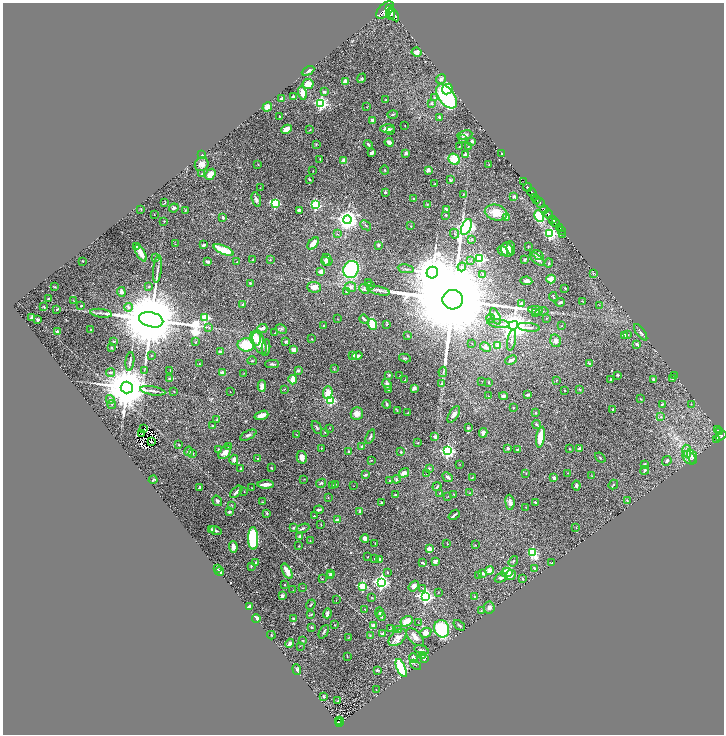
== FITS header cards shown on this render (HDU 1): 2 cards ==
NAXIS1  =                 1443
NAXIS2  =                 1464

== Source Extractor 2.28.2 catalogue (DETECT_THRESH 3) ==
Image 1443 x 1464 px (HDU 1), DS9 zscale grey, zoomed out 1/2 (1 PNG px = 2 x 2 image px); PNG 726 x 736 px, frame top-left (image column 2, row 1463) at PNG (3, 3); each listed source drawn as its Kron ellipse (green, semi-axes under 4 px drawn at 4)
Background 0.786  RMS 0.031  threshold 0.0922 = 3 sigma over >= 5 px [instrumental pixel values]
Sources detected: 508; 40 cannot appear on this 1/2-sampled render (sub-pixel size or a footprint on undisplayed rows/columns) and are neither listed nor drawn; the other 468 listed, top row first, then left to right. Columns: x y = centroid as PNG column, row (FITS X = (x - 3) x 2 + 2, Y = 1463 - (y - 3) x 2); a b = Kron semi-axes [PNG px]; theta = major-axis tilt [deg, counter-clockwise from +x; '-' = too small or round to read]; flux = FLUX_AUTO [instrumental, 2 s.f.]
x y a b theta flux
390 8 2 2 - 200
385 10 11 6 44 1800
391 14 6 3 88 860
394 15 7 3 -55 1700
416 52 5 4 - 22
308 71 7 3 28 15
362 78 5 3 - 6.6
441 79 5 4 - 16
345 81 4 3 - 50
308 84 5 5 - 69
447 89 5 5 - 250
324 92 3 3 - 17
302 93 7 3 -76 57
447 96 13 8 -53 740
293 97 2 2 - 44
434 97 3 3 - 5
282 99 3 2 - 16
386 100 2 2 - 2.8
321 103 4 3 - 1100
432 103 4 3 - 11
267 107 5 4 - 35
367 107 2 2 - 1.8
393 115 5 2 - 6.2
279 116 2 2 - 5.9
439 117 2 2 - 14
372 120 4 4 - 15
405 125 2 1 - 2.3
387 128 7 4 1 29
286 129 5 4 - 33
310 130 3 2 - 4.9
390 130 4 3 - 10
465 135 7 4 10 25
463 139 4 3 - 5.6
472 141 3 3 - 13
389 142 4 3 - 27
316 144 3 3 - 4.9
368 144 5 2 - 9.5
459 147 3 2 - 2.7
468 147 3 2 - 3.4
372 153 3 2 - 35
406 153 4 3 - 12
502 154 2 2 - 3
202 155 3 2 - 3.3
465 155 2 2 - 48
320 159 2 2 - 3.1
454 159 6 5 - 150
344 160 3 3 - 35
202 164 7 6 - 31
258 164 2 1 - 2.2
489 165 2 1 - 2
384 170 4 3 - 5.6
428 170 2 2 - 87
313 171 2 2 - 2.1
202 174 2 2 - 3.3
210 174 6 4 58 56
309 179 3 2 - 5.4
450 180 4 3 - 6.4
524 182 2 2 - 16
435 184 2 1 - 3.6
528 187 4 3 - 530
260 188 2 1 - 1.7
385 192 2 2 - 10
532 193 5 2 - 360
463 194 3 2 - 2.9
514 196 2 2 - 36
534 197 3 2 - 48
413 198 3 2 - 4.4
256 199 8 4 -71 16
537 199 4 2 - 110
165 202 3 2 - 3.4
275 203 3 3 - 450
540 203 5 2 - 96
427 204 2 2 - 2.1
316 205 3 3 - 660
174 208 5 3 - 9.6
446 209 4 2 - 11
544 209 4 3 - 230
141 210 3 2 - 3.1
299 210 3 2 - 19
185 211 2 2 - 4.3
496 213 11 8 -13 93
154 214 2 2 - 4
549 214 5 2 - 850
446 215 3 3 - 5.7
539 216 6 4 -63 250
223 217 3 2 - 9.6
506 217 4 3 - 52
553 219 2 2 - 250
347 220 4 4 - 4100
164 221 3 2 - 3.6
555 223 4 2 - 520
366 225 6 2 -42 5.2
411 226 3 2 - 3.4
466 227 8 4 65 2300
559 227 2 2 - 51
562 231 2 2 - 46
550 233 4 3 - 950
337 234 4 2 - 4.6
455 234 5 3 - 6.8
563 234 2 1 - 4.5
472 239 3 3 - 6.6
175 244 2 1 - 1.6
313 244 7 4 49 41
204 245 3 2 - 15
378 245 4 3 - 8.6
136 247 3 2 - 7
528 247 3 2 - 3.5
511 248 7 3 -83 25
223 250 11 4 -24 200
507 250 7 6 - 64
503 251 6 4 -39 23
141 253 9 4 -61 66
538 255 6 4 -34 18
156 257 3 3 - 7.2
480 259 3 3 - 740
525 259 3 3 - 7.2
537 259 9 3 -40 26
253 260 3 2 - 5.8
270 260 3 2 - 4
327 260 6 5 - 20
471 260 3 2 - 4.4
82 261 2 2 - 8
325 261 4 3 - 12
208 262 4 2 - 19
237 262 3 2 - 4.4
549 263 4 3 - 5.3
462 267 4 3 - 8.8
158 269 14 3 84 17
351 269 9 7 66 510
406 269 8 2 -9 7.8
321 271 3 3 - 55
432 273 6 5 - 18000
593 273 3 2 - 3.7
483 275 4 3 - 6.4
551 279 4 4 - 48
526 281 6 3 -8 22
250 283 3 2 - 4.3
369 283 3 3 - 5
370 286 3 3 - 3.5
55 287 2 2 - 3.9
149 287 3 3 - 5.9
314 287 7 5 -3 40
351 287 5 5 - 23
565 288 2 2 - 4.2
364 289 5 4 - 14
346 291 3 3 - 6.5
379 291 11 2 -12 16
121 292 5 4 - 20
553 297 5 2 - 5.4
49 299 2 2 - 14
73 300 3 2 - 2.6
453 300 10 9 - 230000
582 301 3 1 - 2.6
560 302 5 3 - 11
242 304 3 2 - 6.6
521 304 2 2 - 59
599 305 3 2 - 2.1
81 306 2 2 - 4
44 307 4 3 - 4.8
129 307 4 4 - 17
57 309 2 2 - 3.4
536 310 7 3 -7 11
535 312 3 2 - 3.5
542 312 7 4 10 10
101 313 11 2 -7 16
495 316 9 4 -65 29
32 317 3 2 - 12
205 318 3 3 - 400
490 318 4 3 - 6.5
546 318 2 2 - 1.7
337 319 3 2 - 2.5
364 319 5 2 - 12
38 320 3 2 - 8.9
151 320 12 7 -15 99000
498 323 11 3 -8 16
372 324 6 4 -75 150
387 325 3 2 - 4.4
513 325 4 4 - 9100
323 326 3 3 - 4.4
562 326 2 2 - 2.2
529 327 11 3 -6 17
209 328 3 2 - 3.6
262 328 5 3 - 23
91 329 2 2 - 1.9
281 329 6 4 -27 10
57 332 3 2 - 15
641 332 10 3 -54 14
275 333 3 2 - 3.6
624 335 4 3 - 11
628 335 4 2 - 4.6
407 336 3 2 - 4.6
256 338 7 5 -83 69
312 339 3 2 - 2.7
512 340 10 3 80 16
114 341 3 2 - 6.1
556 341 6 5 - 23
196 342 2 2 - 2.9
286 342 3 2 - 12
259 343 12 6 -68 97
472 344 2 2 - 3.7
637 344 4 3 - 12
246 345 8 6 -1 180
498 346 2 2 - 97
266 347 8 3 87 18
485 347 6 4 -25 22
112 348 2 2 - 5.8
294 350 4 4 - 28
220 352 3 3 - 15
353 355 3 3 - 36
151 356 3 2 - 3
357 356 5 3 - 11
405 358 6 2 -9 5.3
511 360 6 3 24 17
130 361 9 2 82 13
252 361 5 3 - 5.9
589 363 4 2 - 6
199 364 2 2 - 4.2
272 364 7 3 -1 11
334 368 3 3 - 3.1
144 370 3 2 - 4.4
170 370 2 1 - 2.1
298 370 3 3 - 9.8
443 372 5 1 - 5.1
110 373 4 3 - 8.4
222 373 3 2 - 22
244 373 2 1 - 2.6
389 375 3 3 - 7.4
618 375 2 2 - 5.5
675 375 3 2 - 1.6
400 376 2 1 - 2.7
170 379 4 3 - 7.2
653 379 2 2 - 13
672 379 2 2 - 4.7
293 380 4 3 - 110
405 380 2 1 - 3.4
556 380 2 2 - 2.3
611 380 3 2 - 6.9
482 381 2 1 - 1.6
489 382 4 3 - 6
387 384 6 4 -66 15
442 384 4 3 - 14
262 386 6 4 88 32
127 388 6 6 - 38000
414 388 4 3 - 14
284 389 3 2 - 2.5
388 389 2 2 - 7.5
564 390 2 1 - 2.9
580 390 3 2 - 3.9
153 391 13 2 -9 17
174 391 2 2 - 2.6
230 392 2 1 - 1.8
328 393 6 5 - 65
528 395 4 2 - 8.5
488 396 2 2 - 2.6
503 396 4 3 - 14
110 399 4 3 - 9.4
640 399 3 2 - 3.7
331 400 3 3 - 430
112 404 4 3 - 5.6
387 404 4 3 - 10
662 404 3 3 - 5.2
691 404 2 2 - 2.4
513 408 3 3 - 4.6
613 409 3 2 - 6.3
397 410 3 3 - 4.1
357 413 6 6 - 35
408 413 3 2 - 2.7
535 413 3 3 - 5.3
454 414 9 4 58 28
261 415 7 3 18 37
661 417 3 3 - 8.7
217 420 3 3 - 6.6
537 424 4 3 - 6.4
212 426 3 2 - 3.3
317 428 7 3 -62 8.6
330 428 2 1 - 1.9
468 428 3 3 - 9.2
144 429 2 1 - 2.3
718 430 2 1 - 47
325 432 2 2 - 5.9
719 432 2 2 - 50
142 433 3 1 - 1.5
483 433 5 3 - 21
248 435 9 3 26 12
297 435 2 1 - 2.7
721 436 6 3 20 390
370 437 7 3 68 12
435 437 2 2 - 47
541 437 10 4 81 130
717 440 2 1 - 15
151 442 3 1 - 0.85
418 443 4 2 - 2.9
179 445 3 2 - 5.5
228 446 3 2 - 5.9
362 447 3 2 - 11
321 448 2 2 - 2
508 448 2 2 - 37
580 448 3 3 - 17
218 449 2 2 - 12
518 449 4 2 - 6.5
570 449 3 2 - 3.3
189 451 5 3 - 13
447 451 4 4 - 1600
687 451 6 4 -79 24
225 452 7 5 48 43
349 452 3 2 - 11
401 452 2 2 - 13
193 453 2 2 - 4.5
302 457 6 5 - 26
692 457 8 4 -70 19
600 458 6 2 -40 6
689 458 8 5 -42 24
258 459 3 2 - 5.2
234 460 5 4 - 22
371 460 3 2 - 2.3
667 461 5 3 - 14
460 464 2 1 - 1.2
645 464 4 3 - 7.1
241 468 3 3 - 5.6
271 468 3 2 - 3.9
429 468 2 2 - 5.6
645 470 4 3 - 13
404 473 5 4 - 24
568 473 2 1 - 1.4
426 474 2 1 - 1.2
526 474 3 2 - 2.8
365 475 3 2 - 12
592 476 3 2 - 2.2
448 477 5 3 - 14
472 478 3 1 - 3.9
554 478 3 3 - 19
304 479 3 2 - 2.9
396 479 4 3 - 7.1
153 480 4 2 - 5.6
390 481 3 2 - 8.1
321 483 5 3 - 7.1
266 484 8 3 1 41
335 484 2 2 - 3.1
333 485 3 2 - 2
576 485 5 3 - 11
613 485 5 2 - 5.9
353 486 2 1 - 1.4
199 487 3 2 - 12
437 487 5 2 - 6.3
252 488 3 1 - 2
244 491 2 2 - 4.3
236 492 7 3 44 16
439 493 4 2 - 3.1
470 493 3 2 - 3.6
454 494 3 2 - 3.1
396 495 3 2 - 8.8
328 497 2 2 - 3.5
448 497 3 2 - 2.4
217 501 5 4 - 13
627 501 3 2 - 4.5
262 502 3 2 - 4.1
382 502 2 2 - 4.5
510 502 7 4 -84 24
535 502 3 2 - 5.4
232 505 4 3 - 3.7
526 507 2 2 - 2.7
319 510 5 3 - 11
229 512 3 2 - 6.6
360 512 4 3 - 13
267 513 3 2 - 6.4
454 515 6 2 38 12
314 516 2 2 - 4.2
337 520 2 2 - 43
321 525 2 2 - 2.7
576 527 2 2 - 2.3
294 528 3 3 - 7.3
303 528 7 3 22 8.4
212 529 3 3 - 5.4
216 530 6 2 -16 10
300 536 2 2 - 14
253 538 11 5 -89 540
365 538 4 3 - 32
310 540 2 2 - 2.5
375 543 3 2 - 2.8
447 544 3 2 - 2.6
475 545 2 1 - 3.2
299 546 2 2 - 4.3
233 547 6 3 -83 22
429 549 2 2 - 91
532 553 4 3 - 590
368 557 2 2 - 2.2
374 558 2 2 - 2.1
380 559 4 3 - 7.7
435 561 4 3 - 19
513 561 5 3 - 8
256 563 4 3 - 9.3
423 563 4 2 - 9.3
552 563 2 1 - 2.7
251 566 3 2 - 6.9
534 568 2 2 - 24
217 569 3 2 - 4.1
489 570 4 4 - 56
219 571 4 2 - 15
287 571 9 3 -62 48
387 572 2 2 - 6.7
507 572 5 4 - 81
483 573 3 3 - 12
331 574 2 2 - 84
510 575 6 4 41 33
330 576 2 2 - 18
479 576 3 2 - 2.6
501 578 7 4 21 17
522 578 2 2 - 14
322 579 3 2 - 2.7
381 582 4 4 - 1600
285 585 2 2 - 2.7
363 586 3 3 - 330
414 586 6 4 51 24
302 588 2 2 - 1.8
422 588 3 3 - 3.7
293 590 2 1 - 1.5
438 592 2 1 - 1.6
282 596 3 2 - 24
425 596 4 4 - 1600
475 597 3 3 - 6.8
372 598 3 2 - 2.6
336 600 2 1 - 1.7
311 605 5 2 - 6.1
249 606 4 2 - 13
489 608 6 5 - 18
365 609 2 1 - 3
481 611 3 2 - 3.1
379 612 4 3 - 12
327 613 5 3 - 17
311 615 4 3 - 5.5
381 616 5 3 - 12
256 618 4 2 - 29
294 619 4 2 - 14
407 621 6 5 - 70
418 622 2 2 - 1.9
334 625 3 2 - 2.9
373 625 3 2 - 20
459 625 6 3 -38 9.4
312 627 3 2 - 5.5
390 629 3 2 - 5.2
442 629 9 7 -68 390
398 630 3 2 - 19
324 632 7 2 62 7.7
426 633 6 5 - 37
383 634 3 3 - 18
271 635 4 2 - 3.7
370 635 3 3 - 4.7
349 637 4 2 - 2.9
398 637 10 6 42 36
415 637 11 6 -47 34
303 640 3 2 - 3
290 643 5 2 - 19
300 646 2 1 - 1.6
422 650 7 2 -17 7
423 656 3 3 - 6.6
347 657 2 2 - 2.2
413 658 5 3 - 15
424 659 4 3 - 7.5
416 665 6 1 -45 3.5
401 668 9 4 -66 530
297 670 5 4 - 11
377 670 2 2 - 21
376 689 2 1 - 4
324 696 3 2 - 6.5
338 701 3 2 - 4.5
340 721 3 2 - 11
338 722 2 2 - 39
340 723 2 1 - 21
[40 sub-pixel or undisplayed-footprint detections neither listed nor drawn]